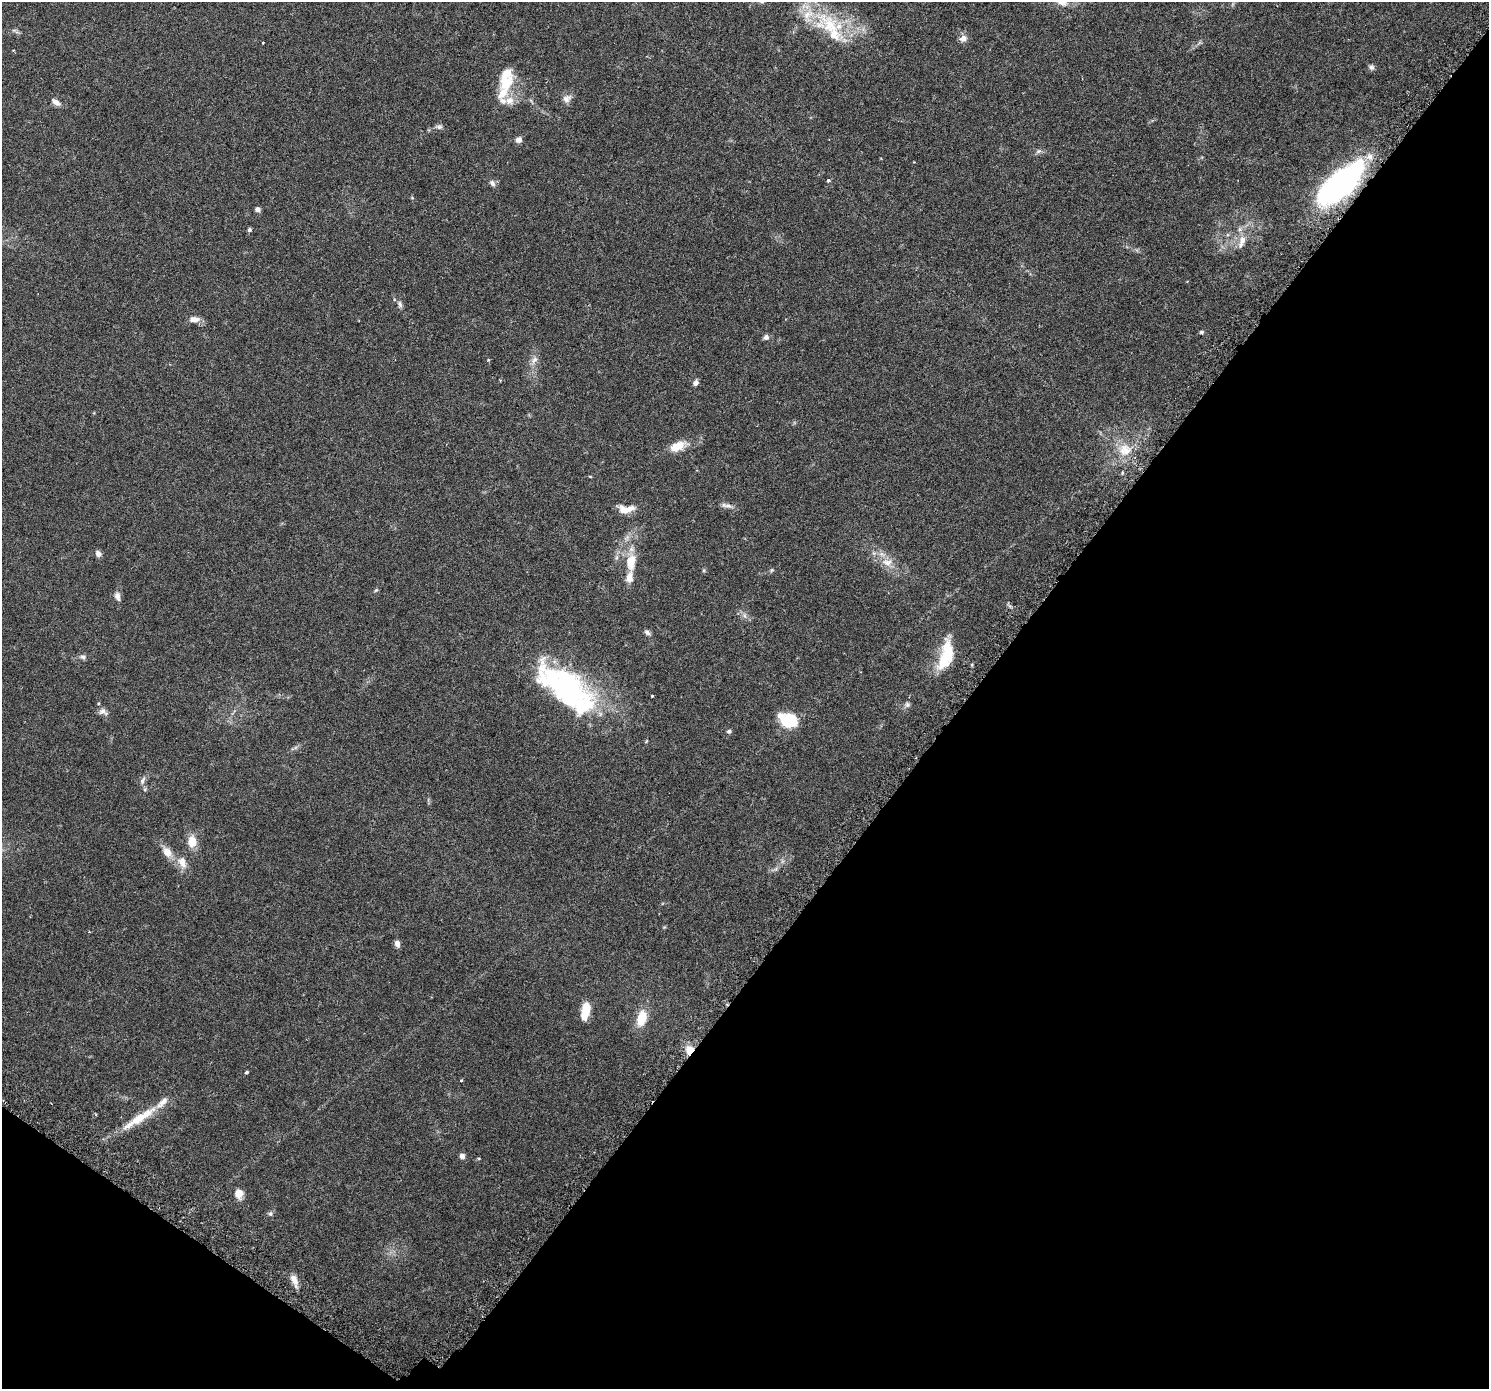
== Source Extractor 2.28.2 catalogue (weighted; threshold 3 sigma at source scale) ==
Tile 15 of 4 x 4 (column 3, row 4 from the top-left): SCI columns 3028-4514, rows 254-1640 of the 6063 x 6119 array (HDU 1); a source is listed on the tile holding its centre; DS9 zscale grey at full resolution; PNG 1491 x 1391 px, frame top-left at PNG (2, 2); no overlay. Shown black and unused: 38% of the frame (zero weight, under 3 of 6 exposures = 4% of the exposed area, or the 3 px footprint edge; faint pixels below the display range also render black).
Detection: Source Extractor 2.28.2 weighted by HDU 2 'WHT'; one run over the whole footprint, this tile lists its part. Background 0.0539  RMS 0.0027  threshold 0.0108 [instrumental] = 3 sigma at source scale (4.09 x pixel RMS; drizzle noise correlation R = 1.36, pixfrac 0.8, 0.0396/0.0396 arcsec/px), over >= 5 px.
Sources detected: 76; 1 inside a brighter object's white glare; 1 cosmic-ray / hot-pixel residue — not listed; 11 inside a brighter listed object's ellipse — not listed separately; the other 63 listed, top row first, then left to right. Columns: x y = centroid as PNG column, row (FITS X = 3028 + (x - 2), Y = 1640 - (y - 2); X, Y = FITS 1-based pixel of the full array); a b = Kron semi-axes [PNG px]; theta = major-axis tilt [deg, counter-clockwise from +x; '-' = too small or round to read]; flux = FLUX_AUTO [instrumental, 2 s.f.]
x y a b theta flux
830 25 42 22 -59 13
963 38 10 9 - 1.2
263 43 3 2 - 0.25
1371 67 7 6 - 0.63
506 80 32 17 81 7.6
567 99 13 10 40 1.3
56 102 12 6 -32 1.1
439 127 9 7 8 0.65
518 140 7 6 - 1.1
1038 151 8 6 21 0.6
828 180 5 4 - 0.33
492 183 9 7 -48 0.78
1340 184 51 21 41 60
412 198 5 3 - 0.21
257 209 6 5 - 0.73
249 230 5 4 - 0.45
1242 241 21 9 71 2.5
400 304 10 5 -69 0.67
194 319 13 8 0 1.6
1202 332 5 4 - 0.43
766 337 6 6 - 0.79
488 360 4 4 - 0.2
534 360 12 7 54 1.1
695 383 7 5 57 0.88
678 446 23 11 23 3.5
1125 450 20 18 -4 5.1
590 476 5 3 - 0.17
728 506 14 6 -15 1
625 510 18 10 -19 2.2
98 554 8 6 -44 0.88
617 557 7 4 71 0.45
631 562 24 13 84 4.7
887 562 17 10 -2 2.4
772 570 5 5 - 0.3
376 590 6 4 44 0.32
117 596 11 7 -73 1.1
744 615 7 4 -71 0.49
647 632 8 5 -40 0.63
83 657 9 6 -20 0.61
944 660 26 14 49 7
566 686 70 31 -34 46
652 696 3 3 - 0.3
907 704 7 7 - 0.6
103 712 13 8 -21 1.1
788 720 18 12 -18 9.5
729 731 6 5 - 0.48
143 780 14 6 65 0.82
145 789 6 4 73 0.3
192 841 13 9 85 3.3
167 852 14 10 -53 2.3
182 862 17 10 -67 2.4
397 944 8 6 -77 1.1
585 1011 18 8 78 5
641 1018 21 11 75 4.6
690 1050 10 9 - 2.7
246 1072 5 3 - 0.33
461 1081 4 3 - 0.19
138 1119 47 11 34 6.5
462 1156 6 6 - 0.8
479 1158 4 3 - 0.27
239 1193 10 9 - 2
270 1214 6 6 - 0.48
294 1280 17 7 -71 1.7
Overlapping masked pixels (flux is a lower limit): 2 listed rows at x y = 1340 184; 690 1050